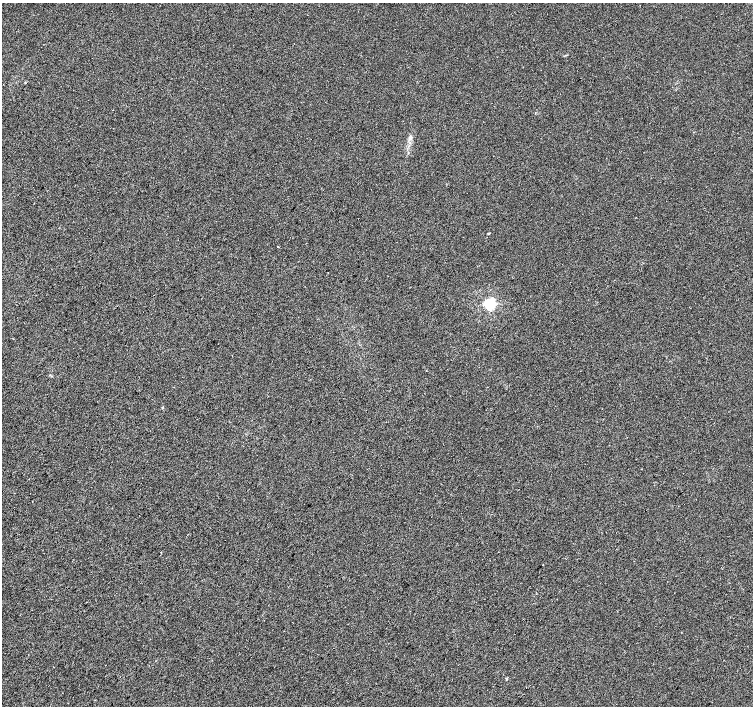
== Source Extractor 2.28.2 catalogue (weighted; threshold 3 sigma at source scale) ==
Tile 7 of 4 x 4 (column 3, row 2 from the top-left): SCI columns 3012-4513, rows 3048-4454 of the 6016 x 6029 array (HDU 1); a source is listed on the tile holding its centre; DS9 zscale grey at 2 x 2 block average (1 PNG px = mean of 2 x 2 image px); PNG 755 x 708 px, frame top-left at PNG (2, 3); no overlay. Shown black and unused: <1% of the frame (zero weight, under 2 of 3 exposures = <1% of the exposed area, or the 3 px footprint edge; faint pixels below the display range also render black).
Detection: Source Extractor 2.28.2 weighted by HDU 2 'WHT'; one run over the whole footprint, this tile lists its part. Background 0.0066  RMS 0.0079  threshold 0.0355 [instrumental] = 3 sigma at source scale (4.5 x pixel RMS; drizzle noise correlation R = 1.50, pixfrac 1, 0.0396/0.0396 arcsec/px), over >= 5 px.
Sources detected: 5; all 5 listed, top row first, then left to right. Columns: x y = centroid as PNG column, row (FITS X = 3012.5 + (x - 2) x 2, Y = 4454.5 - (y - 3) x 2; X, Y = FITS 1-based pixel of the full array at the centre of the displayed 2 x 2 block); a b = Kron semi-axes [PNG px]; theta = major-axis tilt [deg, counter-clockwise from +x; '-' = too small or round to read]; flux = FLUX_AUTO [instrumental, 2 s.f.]
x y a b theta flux
410 137 5 3 - 3
278 247 2 2 - 2
490 304 4 3 - 320
161 552 2 2 - 1.1
543 565 2 2 - 2.1